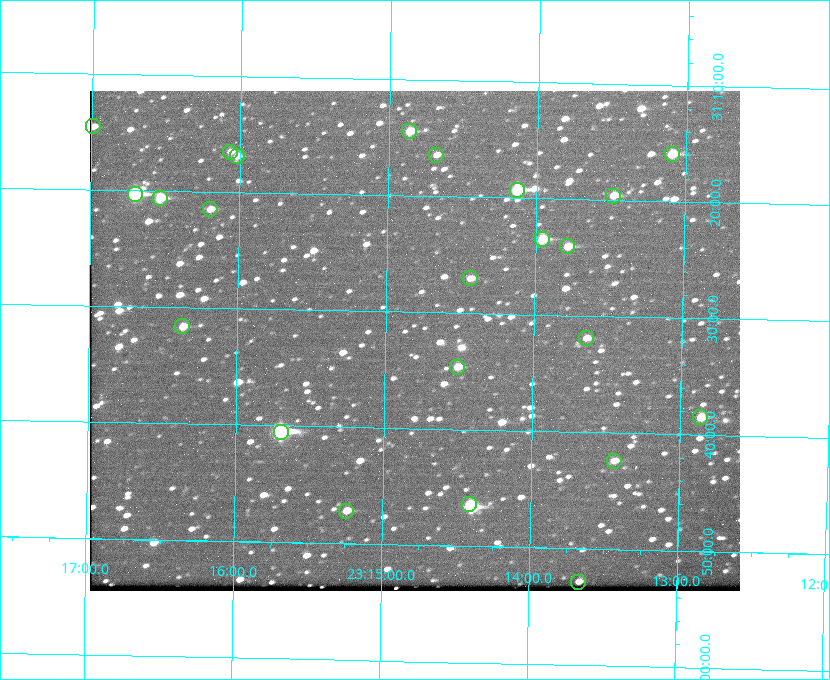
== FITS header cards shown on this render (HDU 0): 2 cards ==
NAXIS1  =                  650 / Width of table row in bytes
NAXIS2  =                  500 / Number of rows in table

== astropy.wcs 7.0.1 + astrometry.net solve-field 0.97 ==
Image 650 x 500 px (HDU 0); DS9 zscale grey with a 90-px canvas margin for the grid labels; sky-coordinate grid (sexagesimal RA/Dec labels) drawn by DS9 from the SOLVED WCS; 23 Tycho-2 reference stars matched to detected sources circled (green)
Header WCS: none
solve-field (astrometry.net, Tycho-2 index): SOLVED blind (the file carries no WCS)
Solved WCS: RA---TAN-SIP/DEC--TAN-SIP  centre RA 23:14:48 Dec +31:32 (348.70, +31.54 deg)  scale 5.17 arcsec/px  FOV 56.0' x 43.0'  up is +179 deg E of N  parity flipped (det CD > 0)
(file carries no celestial WCS; the grid is the blind solution)
Tycho-2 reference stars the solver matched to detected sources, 23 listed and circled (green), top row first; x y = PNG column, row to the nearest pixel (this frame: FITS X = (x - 90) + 1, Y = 500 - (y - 91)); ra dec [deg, ICRS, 3 dp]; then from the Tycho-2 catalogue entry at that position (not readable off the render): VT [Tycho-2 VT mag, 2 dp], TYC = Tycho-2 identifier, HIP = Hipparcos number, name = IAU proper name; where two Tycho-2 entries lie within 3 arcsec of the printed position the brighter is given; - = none
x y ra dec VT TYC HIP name
93 126 349.247 +31.243 11.65 2752-184-1 - -
409 131 348.716 +31.241 10.71 2751-1879-1 - -
230 152 349.017 +31.275 11.37 2752-138-1 - -
672 154 348.274 +31.265 10.04 2751-1349-1 - -
436 155 348.670 +31.274 11.52 2751-699-1 - -
237 156 349.005 +31.281 11.69 2752-129-1 - -
517 190 348.533 +31.321 8.95 2751-241-1 - -
135 194 349.176 +31.338 8.87 2752-38-1 - -
613 196 348.371 +31.327 10.64 2751-1121-1 - -
160 198 349.134 +31.344 10.32 2752-30-1 - -
210 209 349.049 +31.358 11.45 2752-14-1 - -
542 239 348.489 +31.392 10.19 2751-871-1 - -
567 246 348.446 +31.401 10.83 2751-661-1 - -
470 278 348.609 +31.450 11.66 2751-603-1 - -
182 326 349.092 +31.527 11.51 2752-227-1 - -
586 338 348.411 +31.532 11.57 2751-1753-1 - -
457 367 348.628 +31.577 11.53 2751-2055-1 - -
700 417 348.216 +31.641 10.50 2751-2059-1 - -
281 432 348.924 +31.676 7.66 2752-472-1 114838 -
614 461 348.359 +31.706 12.06 2751-1215-1 - -
469 504 348.603 +31.774 10.34 2751-877-1 - -
346 511 348.810 +31.787 10.96 2752-75-1 - -
578 582 348.416 +31.882 12.05 2755-227-1 - -